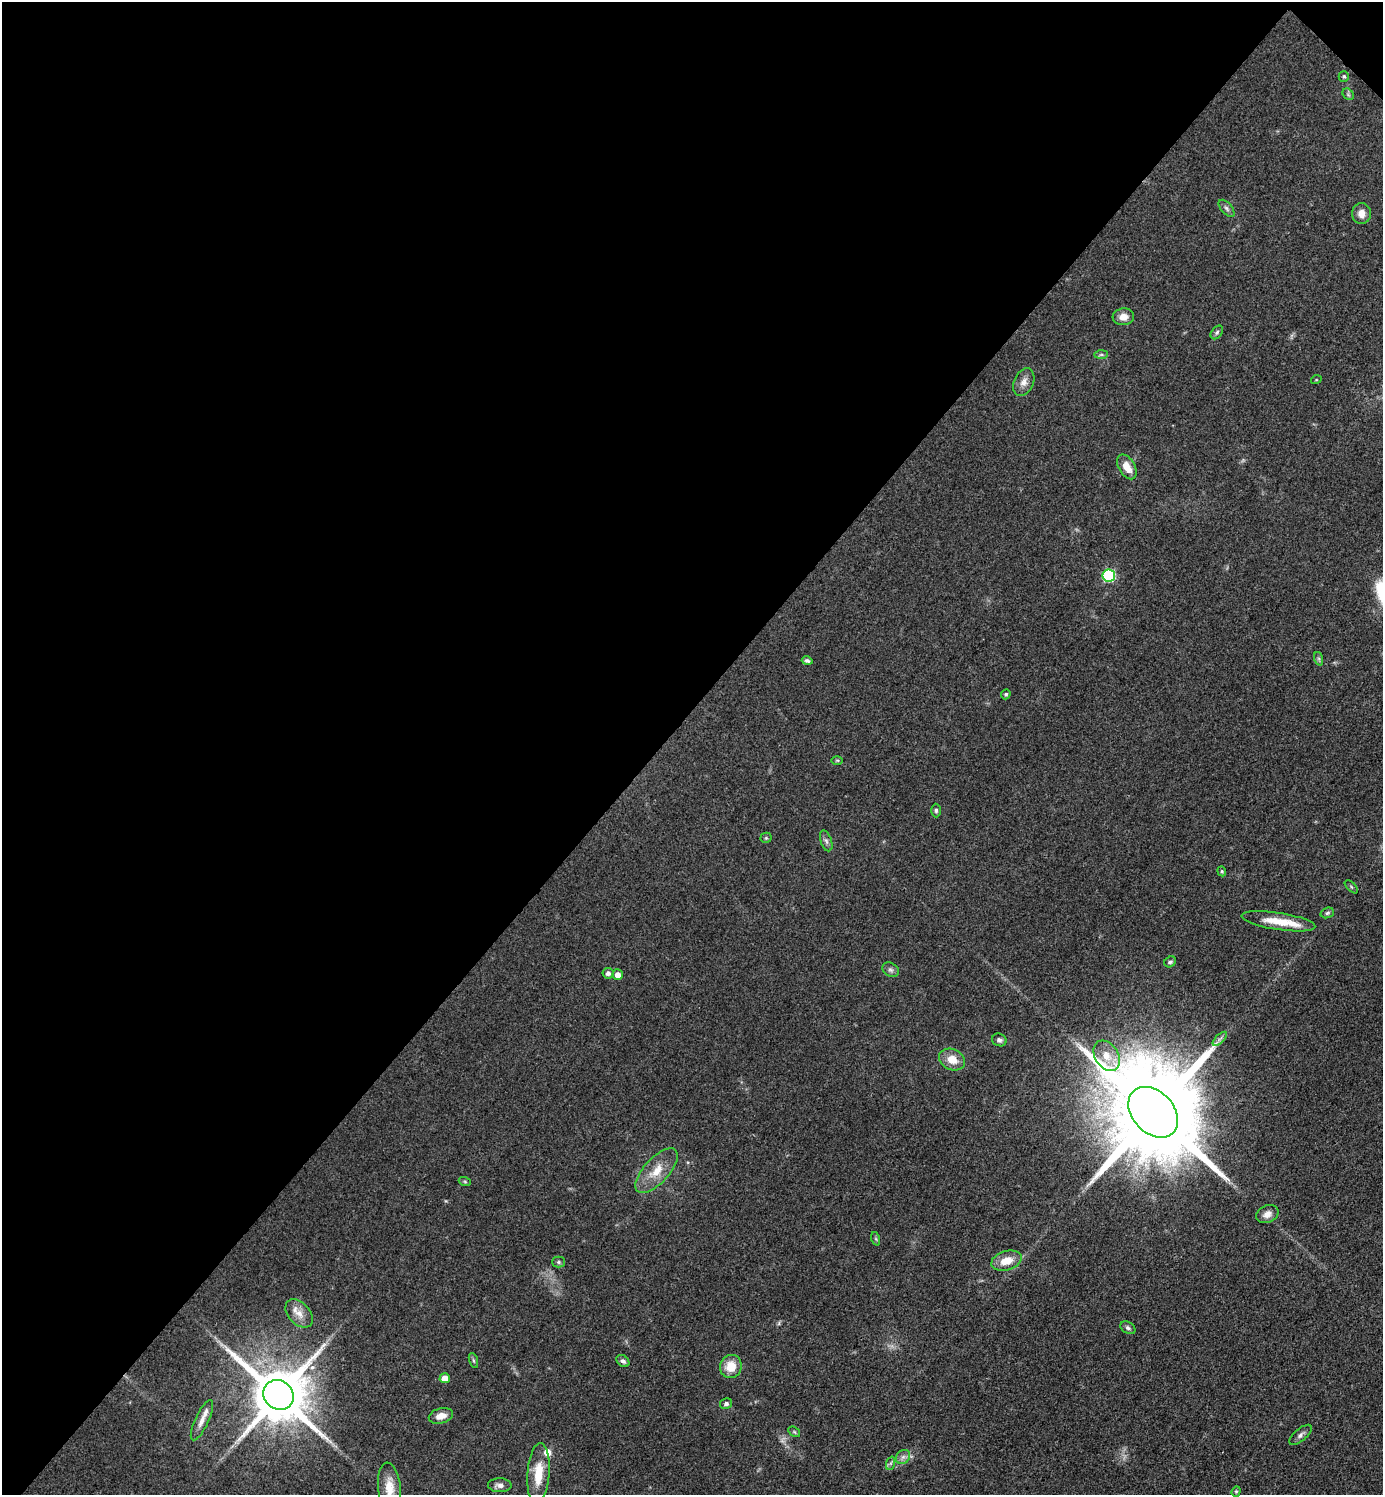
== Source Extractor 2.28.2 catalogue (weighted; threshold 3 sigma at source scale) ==
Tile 2 of 4 x 4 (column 2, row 1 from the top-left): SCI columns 1537-2917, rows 4481-5973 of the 5977 x 5976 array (HDU 1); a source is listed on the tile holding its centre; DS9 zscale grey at full resolution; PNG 1385 x 1497 px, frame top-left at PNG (2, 2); each listed source drawn as its Kron ellipse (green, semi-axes under 4 px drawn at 4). Shown black and unused: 48% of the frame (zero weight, under 3 of 4 exposures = <1% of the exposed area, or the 3 px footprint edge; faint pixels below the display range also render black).
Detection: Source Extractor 2.28.2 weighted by HDU 2 'WHT'; one run over the whole footprint, this tile lists its part. Background 0.0526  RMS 0.0049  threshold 0.022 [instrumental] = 3 sigma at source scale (4.5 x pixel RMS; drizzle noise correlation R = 1.50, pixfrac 1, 0.05/0.05 arcsec/px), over >= 5 px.
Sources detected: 58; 1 too faint to see at this stretch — neither listed nor drawn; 2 inside a brighter listed object's ellipse — not listed separately; the other 55 listed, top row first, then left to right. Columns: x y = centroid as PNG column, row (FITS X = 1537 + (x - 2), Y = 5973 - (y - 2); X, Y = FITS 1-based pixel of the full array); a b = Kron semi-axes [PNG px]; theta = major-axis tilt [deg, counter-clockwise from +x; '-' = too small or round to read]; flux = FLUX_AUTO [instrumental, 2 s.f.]
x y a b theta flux
1344 76 5 5 - 0.87
1348 94 6 5 - 0.87
1227 208 10 5 -49 1.4
1361 213 10 9 - 3.9
1123 317 11 8 4 4.4
1217 332 7 5 50 0.99
1101 355 7 4 1 0.93
1316 380 5 3 - 0.47
1024 382 14 10 66 3.7
1127 467 13 8 -60 6.2
1109 575 6 6 - 54
1319 659 7 4 -72 0.84
807 661 5 4 - 1.1
1006 694 5 4 - 0.86
837 760 6 4 1 0.6
936 810 7 5 -89 1
766 838 5 5 - 0.72
826 841 11 5 -71 1.5
1222 871 5 4 - 0.66
1351 887 8 3 -45 0.67
1327 913 7 5 18 1
1278 921 37 8 -9 11
1170 962 6 5 - 1.1
891 970 9 6 -31 1.5
608 973 5 5 - 1.9
618 975 5 5 - 3.6
1220 1039 9 3 45 1.3
999 1040 7 6 - 1.5
1107 1056 16 11 -58 7.4
952 1060 13 10 -25 7.2
1153 1112 29 20 -47 15000
657 1171 28 12 47 10
465 1182 6 4 -20 0.67
1267 1214 12 8 23 3.2
876 1239 7 4 -72 0.78
1006 1261 15 9 17 7.9
558 1262 6 5 - 0.88
299 1313 16 10 -47 5.5
1128 1328 8 5 -33 1.2
473 1360 8 3 -71 0.77
623 1361 7 5 -38 1.3
731 1366 12 10 64 9.2
445 1378 5 5 - 5.3
278 1395 16 14 -40 3800
726 1403 6 5 - 1.5
441 1416 12 7 15 4.4
202 1420 22 6 65 4.3
794 1432 6 4 -32 0.68
1301 1435 14 6 40 1.9
903 1457 8 6 44 1.9
891 1463 7 4 71 0.96
538 1474 31 11 86 13
500 1485 12 7 -2 2.4
389 1488 25 11 -83 8.4
1236 1491 5 4 - 0.68
Isophote crosses this tile's border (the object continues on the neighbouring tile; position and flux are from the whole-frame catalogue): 1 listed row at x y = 389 1488